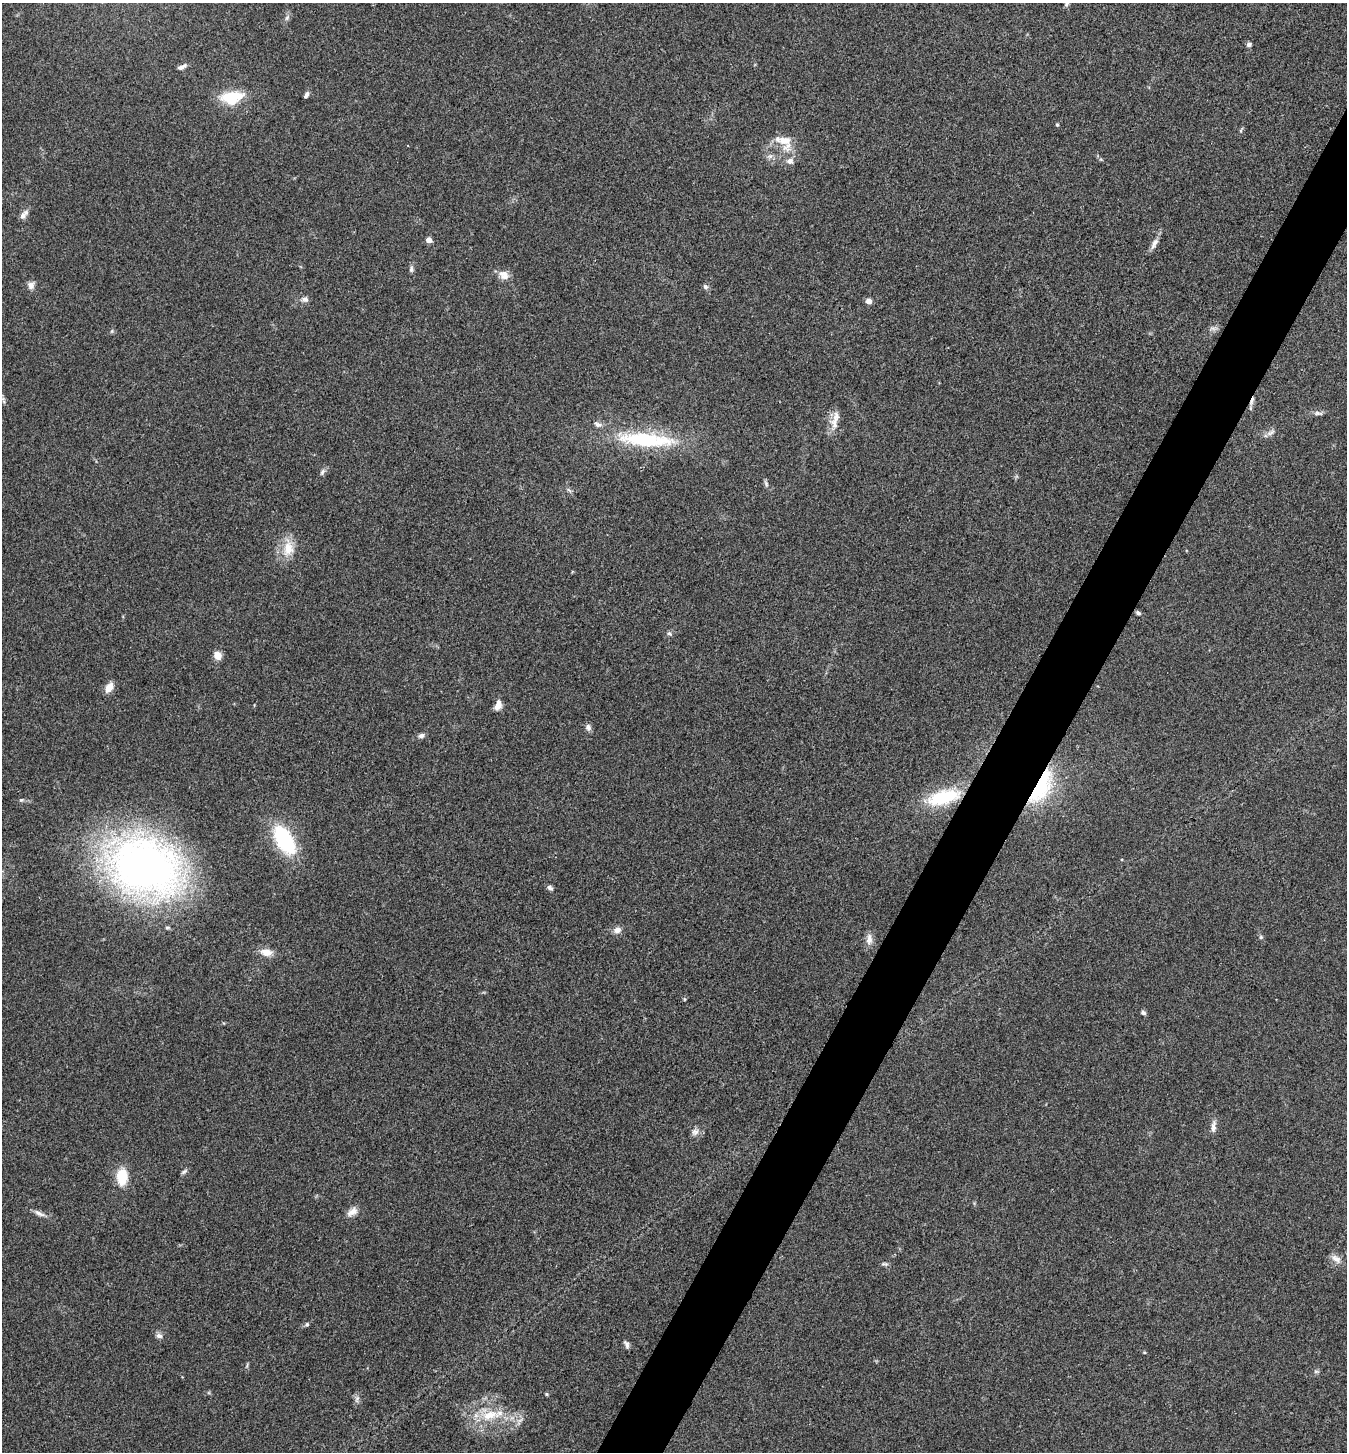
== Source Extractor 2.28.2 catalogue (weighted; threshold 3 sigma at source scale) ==
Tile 10 of 4 x 4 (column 2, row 3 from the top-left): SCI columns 1492-2836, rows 1452-2901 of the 5811 x 5804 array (HDU 1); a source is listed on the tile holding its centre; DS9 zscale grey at full resolution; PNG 1349 x 1454 px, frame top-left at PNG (2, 3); no overlay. Shown black and unused: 4% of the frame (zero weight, under 3 of 4 exposures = <1% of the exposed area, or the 3 px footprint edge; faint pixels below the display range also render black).
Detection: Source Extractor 2.28.2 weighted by HDU 2 'WHT'; one run over the whole footprint, this tile lists its part. Background 0.0798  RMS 0.0056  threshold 0.0251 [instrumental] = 3 sigma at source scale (4.5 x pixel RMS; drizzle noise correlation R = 1.50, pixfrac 1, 0.05/0.05 arcsec/px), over >= 5 px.
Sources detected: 65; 1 cosmic-ray / hot-pixel residue — not listed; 3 inside a brighter listed object's ellipse — not listed separately; the other 61 listed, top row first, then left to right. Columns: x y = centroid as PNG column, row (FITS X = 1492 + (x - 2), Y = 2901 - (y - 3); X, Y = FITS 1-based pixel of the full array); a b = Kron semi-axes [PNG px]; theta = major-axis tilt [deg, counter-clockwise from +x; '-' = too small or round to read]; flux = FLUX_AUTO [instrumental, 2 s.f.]
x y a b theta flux
1067 4 7 5 48 1.1
287 18 7 5 47 1.3
1249 44 6 5 - 1.5
182 67 13 5 22 2
306 95 8 4 61 1.6
232 97 27 17 9 17
1057 124 4 3 - 0.79
785 140 28 18 -67 11
23 216 10 7 57 2.6
429 240 4 4 - 5.9
1154 243 17 6 60 3
411 269 7 6 - 1.4
504 275 15 10 -38 4.6
31 285 10 8 87 2.7
705 287 7 6 - 1.3
305 299 10 6 -13 1.9
868 301 5 4 - 5.4
1213 328 7 4 -18 1.4
112 331 6 4 71 0.67
1318 413 12 5 -9 1.8
834 423 18 11 -78 5.8
598 424 11 7 -26 2.2
1270 433 14 5 29 2.1
646 439 66 16 -5 51
322 472 10 5 65 1.5
766 484 9 5 -64 1.3
288 548 23 14 87 10
1138 613 6 4 -36 1.2
669 633 7 5 -26 1.3
217 655 9 8 - 4.6
109 687 10 7 54 6.2
498 705 12 7 74 3.8
588 727 9 7 -55 1.9
421 735 7 5 15 1.9
1041 787 48 19 61 38
943 797 39 15 15 32
21 800 5 5 - 0.87
284 840 22 12 -59 57
144 866 71 52 -20 330
550 888 9 5 -35 1.5
617 930 9 8 - 3.3
1261 937 5 4 - 0.69
869 939 16 8 85 3.5
266 952 16 9 -10 5.2
1143 1013 7 5 -24 1.2
1213 1126 17 6 86 2.9
695 1132 10 8 39 2.5
184 1172 10 4 34 1.1
122 1177 18 11 90 14
352 1212 15 9 34 3.9
39 1213 16 5 -26 2.6
1336 1259 14 8 -33 3.8
885 1264 10 4 -7 1.2
307 1324 6 5 - 0.99
159 1336 8 7 - 1.9
627 1344 10 5 -67 1.7
1144 1352 5 3 - 0.51
1316 1371 7 4 0 0.91
546 1394 6 4 -89 0.6
357 1399 9 6 82 1.9
490 1415 29 13 9 16
Overlapping masked pixels (flux is a lower limit): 2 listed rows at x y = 1041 787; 943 797
Isophote crosses this tile's border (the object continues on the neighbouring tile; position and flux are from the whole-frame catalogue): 1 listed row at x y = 1067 4